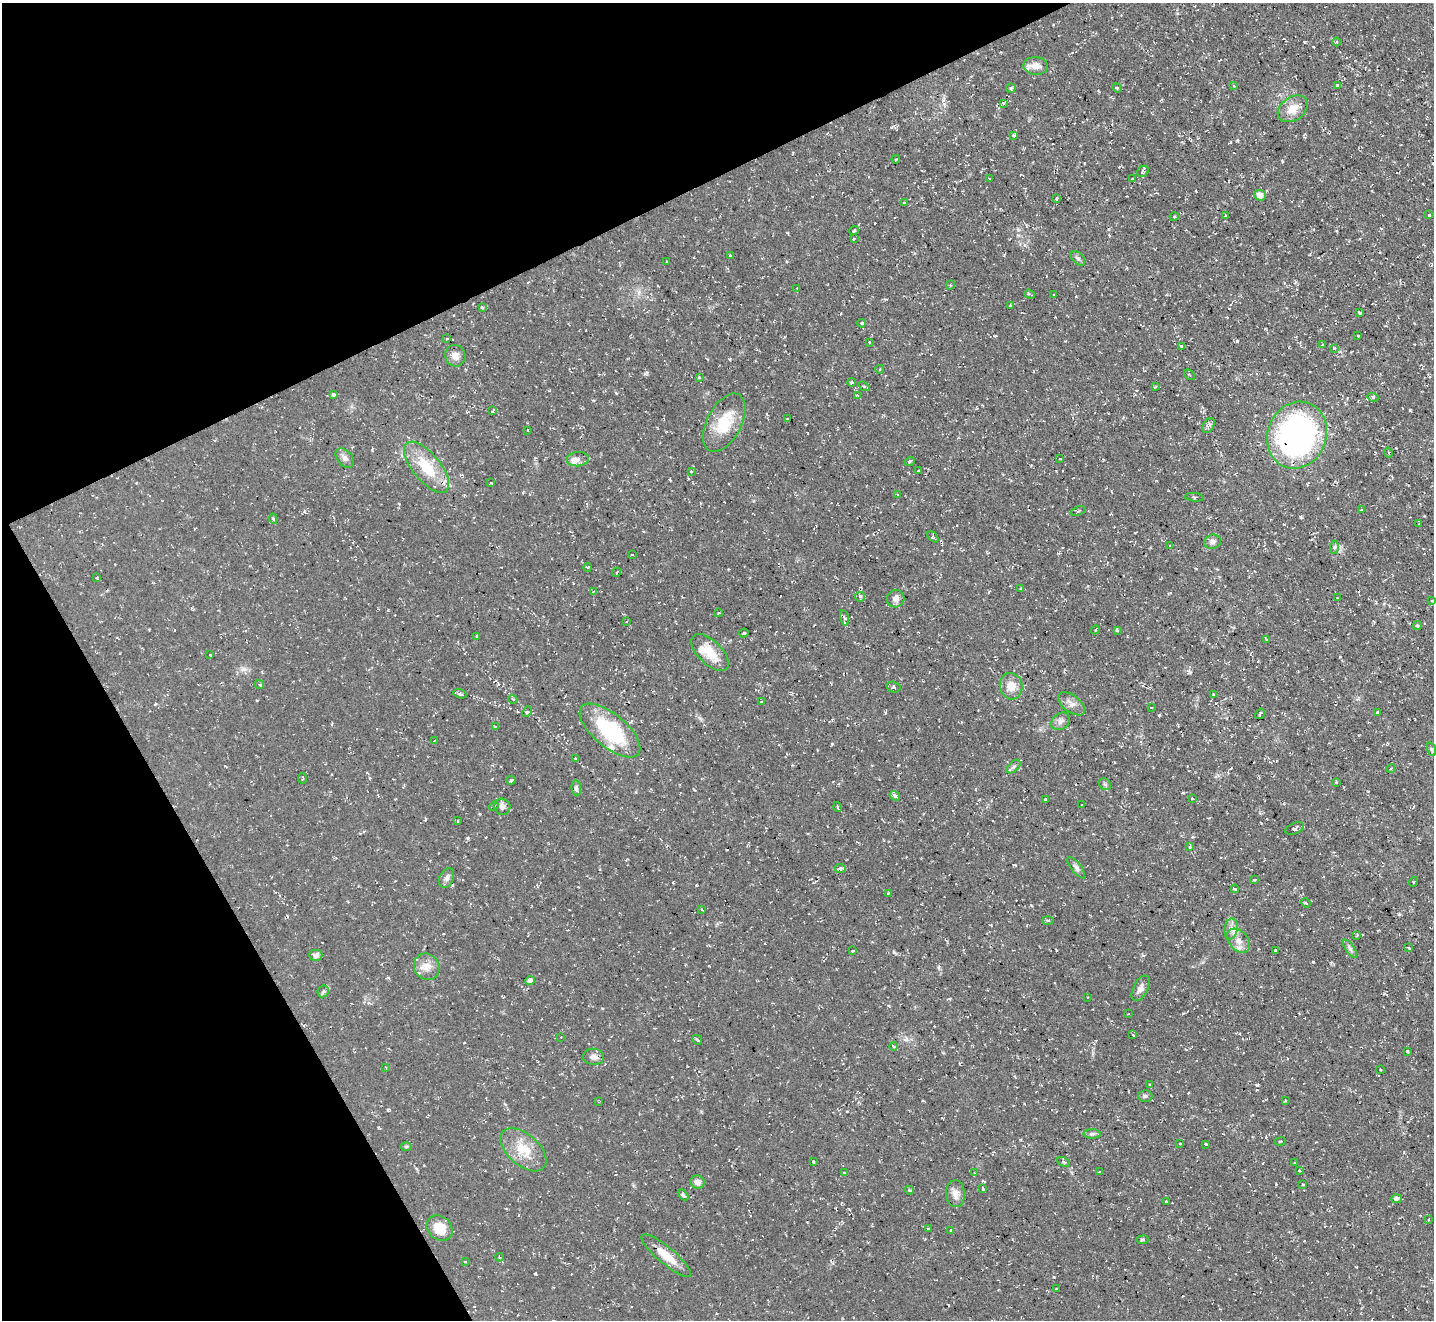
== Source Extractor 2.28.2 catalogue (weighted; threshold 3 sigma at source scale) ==
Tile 5 of 4 x 4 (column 1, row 2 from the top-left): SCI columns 1-1432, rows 2926-4243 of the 5727 x 5714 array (HDU 1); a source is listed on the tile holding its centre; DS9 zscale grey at full resolution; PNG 1436 x 1322 px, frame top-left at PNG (2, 3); each listed source drawn as its Kron ellipse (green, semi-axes under 4 px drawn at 4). Shown black and unused: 25% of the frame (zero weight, under 2 of 3 exposures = <1% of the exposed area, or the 3 px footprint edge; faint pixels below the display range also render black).
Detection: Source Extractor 2.28.2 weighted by HDU 2 'WHT'; one run over the whole footprint, this tile lists its part. Background 0.0548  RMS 0.0065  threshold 0.0293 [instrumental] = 3 sigma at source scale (4.5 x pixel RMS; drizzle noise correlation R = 1.50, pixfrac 1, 0.05/0.05 arcsec/px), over >= 5 px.
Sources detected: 211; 10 cosmic-ray / hot-pixel residue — neither listed nor drawn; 6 inside a brighter listed object's ellipse — not listed separately; the other 195 listed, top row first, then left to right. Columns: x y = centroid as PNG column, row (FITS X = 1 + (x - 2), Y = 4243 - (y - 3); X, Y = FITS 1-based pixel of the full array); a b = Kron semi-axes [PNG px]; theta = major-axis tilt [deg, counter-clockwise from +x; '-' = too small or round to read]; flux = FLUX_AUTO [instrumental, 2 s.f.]
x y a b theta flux
1337 42 4 3 - 0.65
1036 66 12 9 -7 6.6
1337 85 3 3 - 1.2
1234 86 4 2 - 0.54
1011 88 5 4 - 1.4
1117 88 5 4 - 0.88
1003 103 4 4 - 1.1
1293 109 16 11 35 8.6
1014 135 4 3 - 1.5
896 159 4 3 - 0.67
1143 171 6 5 - 1.2
1132 178 2 2 - 0.58
990 179 3 2 - 0.68
1260 195 6 5 - 5.7
1056 199 4 4 - 1.1
904 203 3 3 - 1.7
1429 215 4 3 - 0.92
1226 216 3 3 - 0.97
1174 217 4 3 - 0.53
854 230 5 3 - 0.9
854 238 3 3 - 1.3
730 255 4 3 - 0.64
1078 258 9 5 -44 1.7
667 262 3 2 - 0.83
950 285 5 3 - 0.56
797 288 3 3 - 0.52
1030 294 5 2 - 0.85
1054 295 3 3 - 0.94
1010 306 4 3 - 0.93
482 307 4 3 - 0.81
1360 313 4 3 - 1.4
862 323 4 3 - 0.71
1358 335 3 2 - 0.75
447 339 3 2 - 0.66
869 342 3 2 - 0.53
1322 345 3 3 - 0.68
1181 346 3 3 - 2.7
1334 348 4 3 - 0.67
455 356 11 10 - 4.1
880 369 4 3 - 0.53
1189 375 6 2 -45 0.59
699 377 4 4 - 0.66
852 382 4 4 - 1.3
864 386 6 3 -35 0.94
1155 387 4 3 - 0.63
333 395 3 3 - 2.3
857 395 3 3 - 0.64
1373 397 6 3 -16 0.92
492 411 4 3 - 2.6
787 419 3 3 - 0.53
724 423 32 17 62 21
1209 425 8 5 56 2
527 430 3 2 - 0.37
1297 435 34 29 68 190
1389 453 5 3 - 0.74
345 458 11 7 -49 2.8
578 459 11 7 6 3.7
1060 459 3 3 - 1
910 461 5 3 - 0.73
427 467 31 14 -51 23
691 471 3 2 - 0.52
918 471 3 2 - 0.53
491 483 4 2 - 0.49
898 495 4 3 - 0.69
1194 497 9 3 -5 0.79
1362 510 3 2 - 0.57
1078 511 8 4 20 1.1
273 519 5 4 - 1.2
1419 524 3 3 - 0.58
933 537 6 3 -46 0.81
1212 542 8 7 - 2.7
1170 546 4 2 - 0.43
1335 547 6 4 88 1.2
632 555 3 2 - 0.5
588 567 4 3 - 0.56
617 572 5 3 - 0.6
97 578 3 3 - 0.74
1020 588 3 2 - 0.42
593 592 3 3 - 0.53
860 597 5 4 - 1.2
1337 598 3 2 - 0.79
896 599 9 8 - 3.4
1432 601 4 3 - 0.51
718 613 4 3 - 0.5
844 618 8 3 -76 1
627 621 3 2 - 0.57
1417 626 4 4 - 0.84
1095 630 4 3 - 0.59
1117 630 4 3 - 0.75
744 633 5 3 - 0.98
477 636 4 3 - 2.1
1267 639 3 2 - 0.95
710 653 23 11 -44 14
210 655 2 2 - 0.48
259 685 5 3 - 0.78
1011 686 13 11 -76 8.3
893 687 7 5 -15 1.3
460 694 7 3 -18 1.4
1214 694 3 2 - 1
513 699 5 3 - 0.61
762 702 3 2 - 0.87
1071 704 15 8 -38 4.1
1151 708 3 2 - 0.45
527 712 5 4 - 1.1
1378 712 3 3 - 0.99
1260 714 6 2 56 0.87
1061 721 10 8 35 2.8
495 726 4 2 - 0.66
610 730 37 16 -40 51
434 741 4 3 - 0.56
1431 749 7 4 -71 1.2
576 759 3 3 - 1.6
1014 767 8 5 44 1.7
1391 768 4 2 - 0.55
302 778 5 2 - 0.69
511 780 4 3 - 1.3
1336 782 3 3 - 0.76
1105 784 6 5 - 1.1
576 788 8 4 -84 1.6
895 796 5 4 - 2.1
1045 799 3 3 - 0.75
1192 799 3 2 - 0.87
1082 805 3 2 - 0.85
494 806 5 3 - 0.86
502 807 8 8 - 3
838 807 5 3 - 0.64
458 821 4 2 - 0.57
1295 828 10 5 23 1.8
1190 847 3 3 - 1.2
1076 868 13 5 -52 2.1
840 869 5 4 - 2.2
447 878 10 7 66 2.5
1254 880 4 3 - 0.67
1413 882 5 3 - 0.57
1235 889 4 3 - 1
888 893 4 3 - 0.82
1306 903 5 3 - 0.76
702 910 4 2 - 0.63
1048 920 6 3 -2 0.95
1231 929 10 6 80 3.4
1356 936 4 3 - 0.65
1238 941 14 9 -47 5.7
1409 948 3 3 - 0.68
1350 949 10 4 -57 1.8
1275 950 3 3 - 0.8
852 951 4 3 - 0.54
316 955 6 5 - 2
427 967 14 12 -53 6.4
530 981 4 4 - 3.6
1140 988 14 7 63 3.8
323 991 6 5 - 1.2
1088 997 3 2 - 0.53
1129 1014 2 2 - 0.56
1133 1035 3 2 - 0.6
561 1037 2 2 - 0.33
697 1040 5 3 - 0.87
893 1046 4 3 - 0.68
1407 1051 3 3 - 0.89
594 1057 10 8 -7 3.2
386 1068 4 2 - 0.44
1380 1070 4 2 - 0.68
1150 1085 3 3 - 0.81
1145 1096 7 5 0 1.4
1285 1101 4 2 - 0.61
599 1102 4 2 - 0.54
1092 1134 8 5 0 1.5
1280 1141 6 3 10 0.63
1180 1143 4 2 - 0.55
1206 1144 3 3 - 0.77
406 1147 6 4 1 0.85
523 1150 27 15 -41 16
813 1162 3 3 - 0.64
1064 1162 7 4 -28 0.98
1294 1162 3 2 - 0.5
1299 1171 3 2 - 0.78
1099 1172 3 3 - 0.47
845 1173 4 3 - 0.97
974 1173 3 2 - 0.52
697 1182 7 6 - 3.7
1303 1184 3 2 - 0.79
983 1189 3 3 - 1.5
909 1190 4 3 - 1
955 1194 13 9 -88 4.4
683 1195 6 4 -47 2
1396 1199 5 4 - 2.1
1166 1201 3 3 - 0.99
1429 1219 4 2 - 0.52
440 1228 14 11 -43 12
928 1228 4 2 - 0.62
950 1231 4 2 - 0.69
1143 1240 6 4 7 0.87
666 1256 31 8 -40 13
500 1257 4 3 - 0.85
465 1262 3 3 - 0.52
1056 1289 2 2 - 0.58
Overlapping masked pixels (flux is a lower limit): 1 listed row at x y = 1297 435
Unlisted compact peaks at least as high as the median listed source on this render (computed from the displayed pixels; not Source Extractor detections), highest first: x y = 1237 341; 1257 1085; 1410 410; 1305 42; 1159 715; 535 1274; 1237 141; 1190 672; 388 1110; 468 838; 832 744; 1399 914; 1300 517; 1054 1277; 1282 161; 244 669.